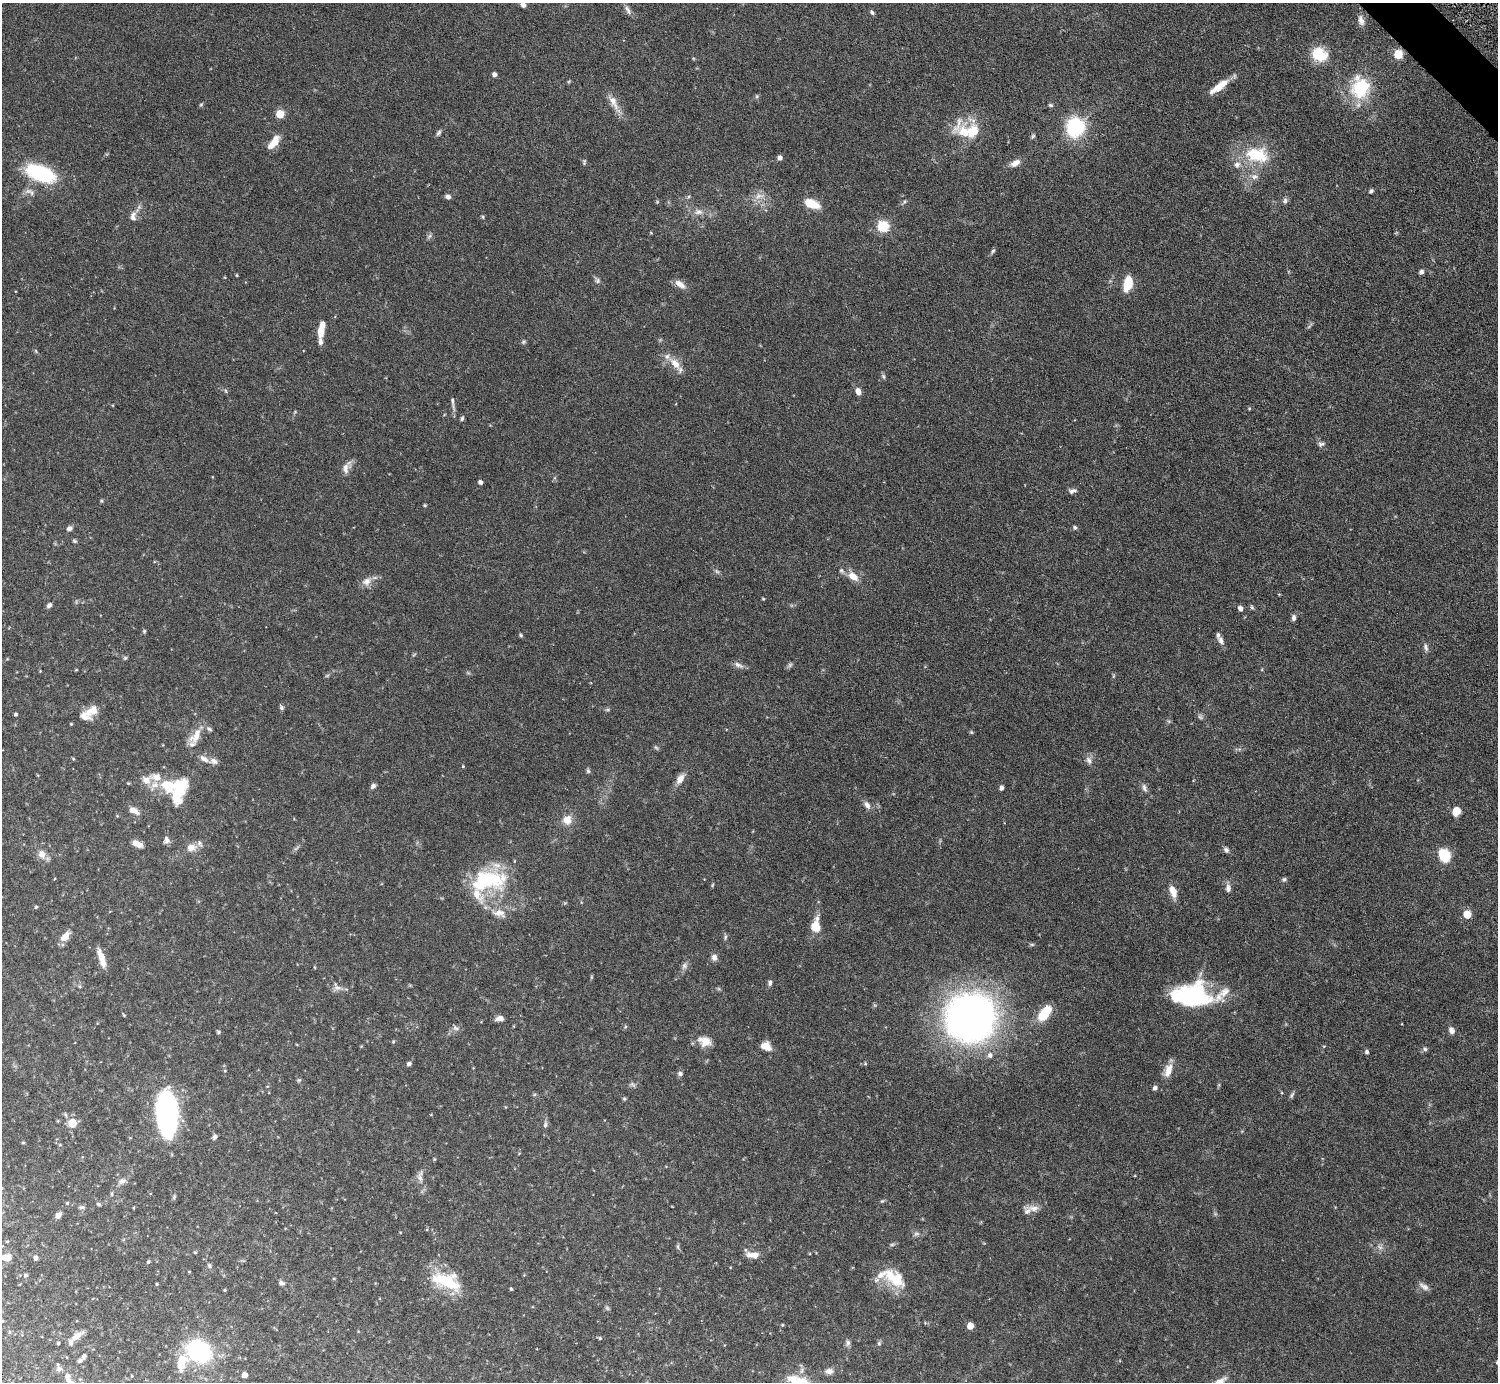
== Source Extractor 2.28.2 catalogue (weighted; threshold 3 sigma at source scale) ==
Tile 10 of 4 x 4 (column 2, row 3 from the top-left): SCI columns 1502-2997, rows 1690-3069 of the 6034 x 6030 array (HDU 1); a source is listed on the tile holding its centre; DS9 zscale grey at full resolution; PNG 1500 x 1384 px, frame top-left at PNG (2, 3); no overlay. Shown black and unused: <1% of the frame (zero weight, under 4 of 7 exposures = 3% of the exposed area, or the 3 px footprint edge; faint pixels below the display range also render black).
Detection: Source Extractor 2.28.2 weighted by HDU 2 'WHT'; one run over the whole footprint, this tile lists its part. Background 0.073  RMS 0.0036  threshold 0.0146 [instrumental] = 3 sigma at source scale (4.09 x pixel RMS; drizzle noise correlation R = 1.36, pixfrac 0.8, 0.05/0.05 arcsec/px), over >= 5 px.
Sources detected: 223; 2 too faint to see at this stretch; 2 inside a brighter object's white glare — not listed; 18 inside a brighter listed object's ellipse — not listed separately; the other 201 listed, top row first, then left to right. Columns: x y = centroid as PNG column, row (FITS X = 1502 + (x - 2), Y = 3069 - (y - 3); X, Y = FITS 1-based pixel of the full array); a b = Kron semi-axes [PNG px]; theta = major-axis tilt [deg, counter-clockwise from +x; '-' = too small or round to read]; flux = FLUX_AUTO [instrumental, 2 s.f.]
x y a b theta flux
523 5 5 5 - 1.2
628 10 14 5 -64 1.3
872 12 6 4 -46 0.69
1361 20 15 7 -74 1.8
1319 54 18 15 -32 9
1398 54 5 5 - 17
494 74 4 4 - 1.3
1219 86 24 7 37 5.7
1360 88 23 19 82 19
757 96 6 4 -89 0.44
614 102 29 8 -62 3.7
201 104 6 4 2 0.39
1050 105 6 4 -17 0.5
280 114 5 5 - 12
1075 127 8 7 - 95
439 133 9 5 58 0.74
965 133 23 16 -30 8.4
1033 136 7 4 60 0.52
273 143 18 8 52 4.5
1257 155 35 21 -10 15
780 158 5 5 - 1.1
584 162 9 4 77 0.54
1015 163 14 7 27 2.3
40 173 22 11 -21 35
1254 177 10 8 2 1.7
1371 191 6 4 43 0.66
759 196 15 8 17 2.5
448 197 6 5 - 1.2
1285 201 8 6 -87 0.9
657 202 5 3 - 0.31
811 204 16 8 -22 6.4
699 212 13 8 -2 2.1
133 216 14 8 89 1.9
483 217 5 3 - 0.36
883 226 6 5 - 37
651 233 4 3 - 0.27
429 236 7 4 70 0.65
993 251 7 5 59 0.6
1421 272 5 5 - 0.92
237 275 4 3 - 0.3
597 280 8 6 -63 0.85
1128 283 15 8 77 7.9
680 284 15 7 -35 2.3
321 330 17 6 80 5.4
523 342 6 4 46 0.48
36 351 6 3 -71 0.38
675 364 17 9 -47 3.9
883 376 7 5 -71 0.6
226 391 6 3 -70 0.45
858 391 7 6 - 2
452 402 16 4 -82 1.1
1249 408 5 3 - 0.32
462 418 6 4 73 0.57
1321 444 9 6 15 0.84
346 468 16 8 86 2.1
480 482 4 4 - 1.1
1072 491 11 6 7 1.1
101 501 5 4 - 0.39
425 505 4 3 - 0.4
1075 527 5 5 - 0.62
69 528 7 6 - 1
74 541 6 4 -21 0.48
717 571 7 4 -3 0.59
841 571 8 6 -51 0.87
853 576 13 8 -39 3.7
366 581 13 10 26 2.5
763 599 3 3 - 0.3
49 605 6 5 - 1.1
1252 607 6 5 - 0.51
1240 608 6 5 - 1.1
1293 618 7 5 83 0.99
144 631 5 4 - 0.41
521 635 5 4 - 0.44
1221 640 11 7 -63 1.5
1426 647 11 5 -73 1
125 658 6 5 - 0.48
739 665 15 6 -27 1.5
790 665 7 6 - 0.72
76 670 4 3 - 0.26
40 671 3 3 - 0.22
281 708 6 6 - 0.62
607 710 7 4 0 0.51
92 711 18 11 41 4.1
16 714 3 3 - 0.49
1200 717 7 5 -43 0.69
71 724 3 3 - 0.3
971 732 6 3 -71 0.37
195 736 25 11 54 5.1
656 747 7 4 -44 0.54
73 759 4 4 - 0.34
204 759 14 7 -30 2
1089 760 11 7 -69 1.4
463 766 4 4 - 0.3
588 771 6 6 - 0.59
156 777 17 10 -13 3.5
680 779 14 8 58 2.6
373 786 8 5 45 0.87
179 788 28 13 79 16
1001 788 6 5 - 0.91
1144 788 11 5 -74 1.1
867 805 11 7 -60 1.6
134 811 14 7 -28 2.3
1456 811 7 6 - 4.9
567 820 12 11 - 3.5
166 840 10 7 -86 1.2
138 844 12 6 -24 2.5
191 847 13 10 16 3.2
1226 850 7 6 - 0.96
42 854 11 10 - 2.3
1444 855 9 7 -64 15
1284 879 7 6 - 0.62
488 880 47 29 14 26
712 885 5 4 - 0.35
1228 888 11 7 89 1.4
1173 891 15 8 -69 3.3
36 907 4 4 - 0.42
499 913 19 10 -13 3.5
1467 914 5 5 - 10
816 926 14 10 89 4.7
65 936 13 8 50 3.3
725 937 8 4 82 0.57
1032 944 6 4 0 0.47
101 957 15 7 -69 4.4
714 957 9 8 - 1.4
684 966 10 7 56 1.2
591 977 6 4 72 0.34
770 983 7 5 -88 0.88
337 988 12 7 -7 1.7
1190 996 37 24 3 37
1044 1013 16 8 53 11
124 1015 4 4 - 0.31
970 1017 30 29 - 240
500 1018 9 6 8 1.8
625 1027 5 4 - 0.44
456 1028 10 6 -26 1.1
1451 1030 9 7 -62 1.6
218 1032 5 4 - 0.46
705 1041 17 12 -18 3.8
393 1042 5 4 - 0.4
766 1046 11 8 -25 3.4
1425 1049 5 5 - 0.67
1367 1052 5 5 - 0.7
990 1055 8 7 - 1.3
865 1063 5 3 - 0.3
409 1064 4 4 - 0.97
1168 1070 19 9 70 3.4
225 1071 4 4 - 0.33
680 1073 7 6 - 0.85
299 1080 6 4 20 0.45
1155 1088 6 6 - 0.8
1292 1095 10 4 59 0.66
624 1099 5 5 - 0.43
505 1107 5 3 - 0.26
168 1112 36 16 83 83
72 1123 6 6 - 7.3
545 1124 10 5 79 0.83
215 1137 7 5 67 0.82
23 1143 5 3 - 0.33
434 1159 4 4 - 0.32
420 1177 17 7 -89 2
122 1181 12 7 14 1.4
67 1203 5 5 - 0.38
98 1204 6 4 -17 0.52
82 1207 8 6 7 0.76
1034 1208 20 8 -6 2.4
58 1215 6 4 44 2.4
916 1234 9 4 0 0.87
7 1241 5 3 - 0.31
892 1245 6 4 1 0.5
678 1247 7 4 -89 0.56
1380 1247 8 4 -37 0.84
195 1252 4 4 - 0.33
752 1255 17 7 -3 2.9
6 1258 10 7 -4 4
35 1258 5 4 - 1.2
148 1262 5 4 - 0.48
209 1266 6 6 - 0.68
189 1272 4 2 - 0.23
26 1275 5 5 - 0.67
894 1278 33 17 -37 11
446 1281 41 20 -18 15
281 1283 8 5 -18 0.93
157 1284 3 3 - 0.37
1424 1286 14 6 -36 1.5
511 1289 3 3 - 0.41
225 1290 4 3 - 0.32
970 1326 5 4 - 5.8
76 1336 15 8 42 2.6
600 1338 5 4 - 0.44
58 1343 3 3 - 0.41
848 1343 9 6 83 0.95
879 1343 6 6 - 0.53
199 1351 21 16 -35 43
84 1356 4 4 - 1
80 1361 6 5 - 0.62
182 1363 22 11 78 7.2
59 1369 8 7 - 0.95
829 1371 11 7 1 1.7
245 1375 4 4 - 3.2
68 1376 7 6 - 1.4
132 1376 3 3 - 0.31
Isophote crosses this tile's border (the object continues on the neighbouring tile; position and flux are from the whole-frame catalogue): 1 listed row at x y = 6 1258